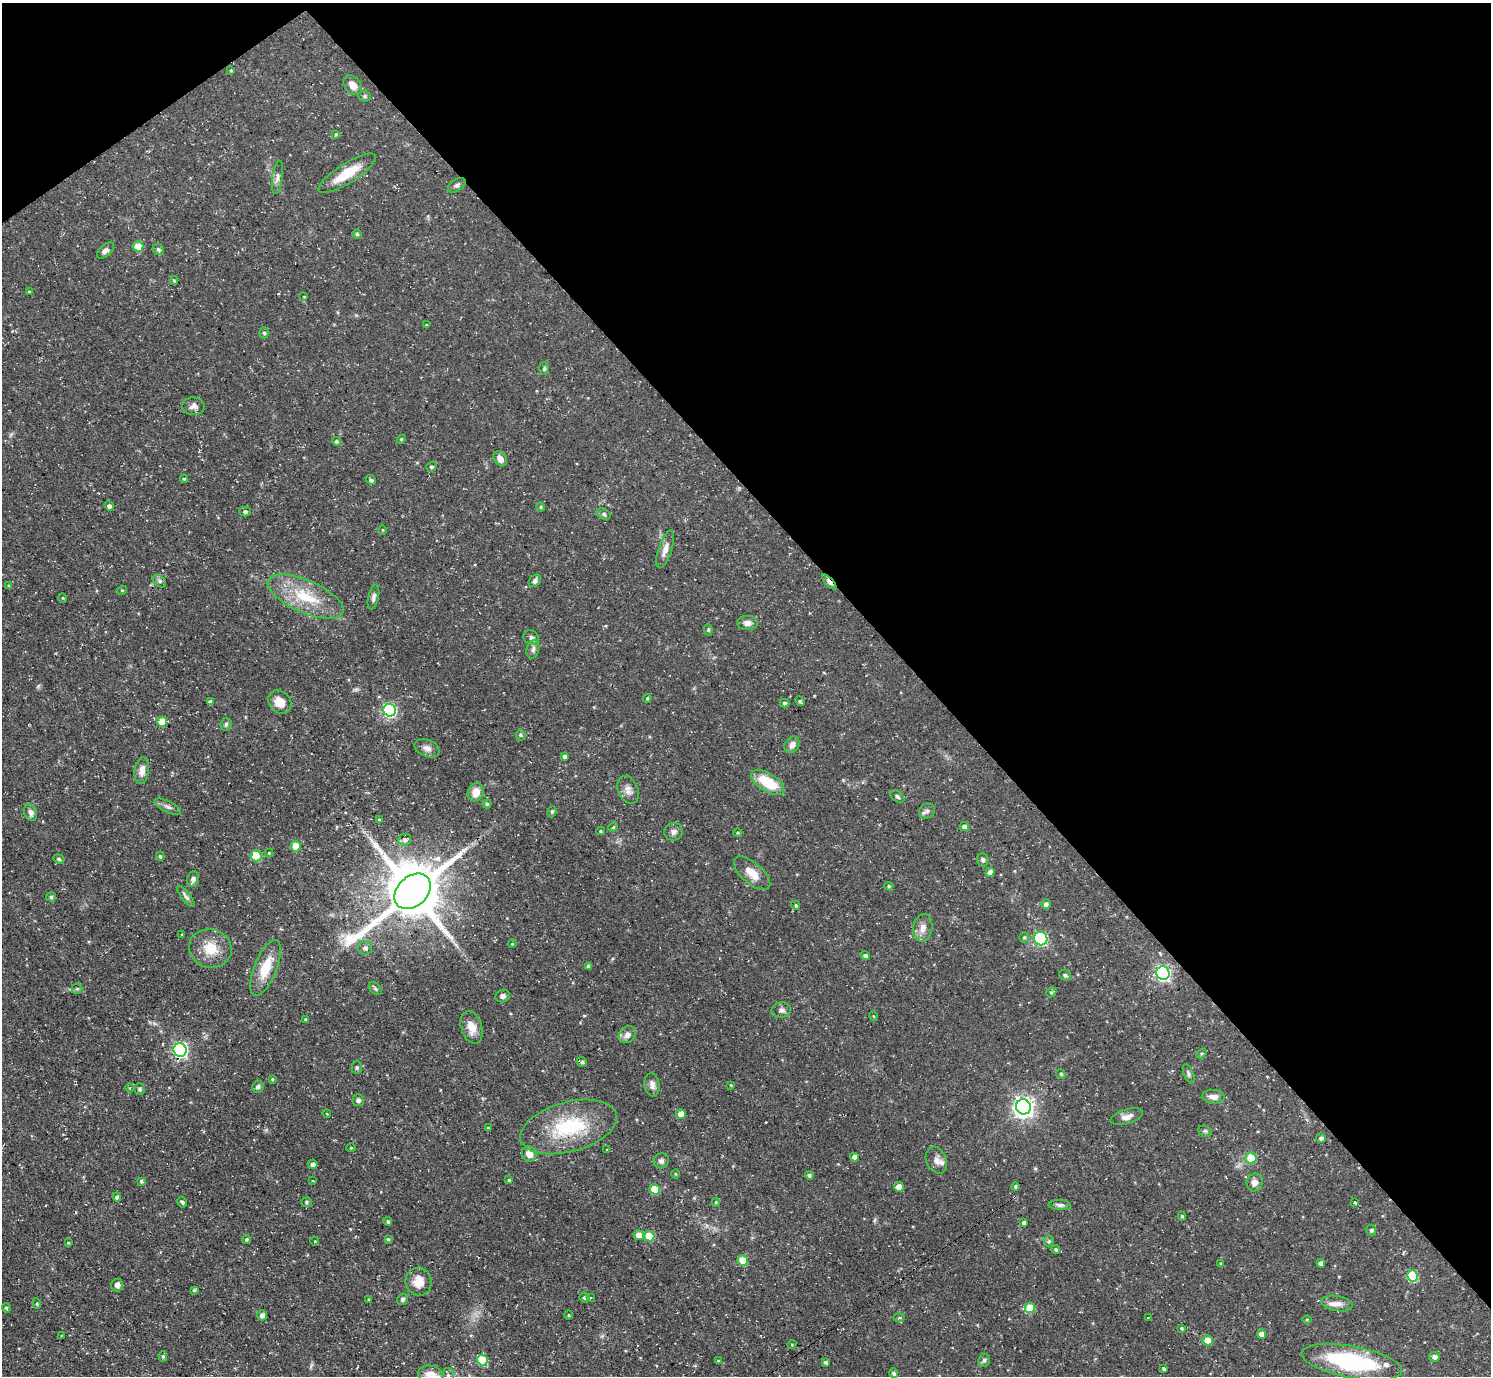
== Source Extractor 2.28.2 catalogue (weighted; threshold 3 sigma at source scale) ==
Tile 3 of 4 x 4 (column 3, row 1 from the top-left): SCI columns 2981-4469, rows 4281-5654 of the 5959 x 5956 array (HDU 1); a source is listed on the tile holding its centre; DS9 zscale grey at full resolution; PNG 1493 x 1378 px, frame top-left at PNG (2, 3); each listed source drawn as its Kron ellipse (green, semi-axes under 4 px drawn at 4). Shown black and unused: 40% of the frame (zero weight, under 3 of 4 exposures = <1% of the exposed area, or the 3 px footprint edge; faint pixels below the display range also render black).
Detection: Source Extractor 2.28.2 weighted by HDU 2 'WHT'; one run over the whole footprint, this tile lists its part. Background 0.0482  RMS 0.0042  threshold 0.0189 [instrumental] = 3 sigma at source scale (4.5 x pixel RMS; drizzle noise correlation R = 1.50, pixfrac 1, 0.05/0.05 arcsec/px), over >= 5 px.
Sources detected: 205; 1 inside a brighter object's white glare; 1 cosmic-ray / hot-pixel residue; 1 long thin detection or spike segment (spike, bleed or trail) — neither listed nor drawn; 2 inside a brighter listed object's ellipse — not listed separately; the other 200 listed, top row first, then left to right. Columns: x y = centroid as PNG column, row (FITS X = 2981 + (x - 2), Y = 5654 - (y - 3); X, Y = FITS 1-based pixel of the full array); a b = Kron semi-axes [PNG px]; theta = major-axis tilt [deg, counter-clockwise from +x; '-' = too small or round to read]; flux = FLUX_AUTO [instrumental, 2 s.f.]
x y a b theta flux
231 70 4 3 - 0.4
353 85 11 7 -49 3.9
365 96 6 5 - 0.68
336 134 4 3 - 0.35
347 173 33 10 32 11
277 177 17 5 82 1.7
457 185 10 6 33 1.1
357 234 4 4 - 0.55
138 246 5 5 - 7.9
158 249 6 5 - 0.78
105 251 10 5 41 1.4
174 281 4 4 - 0.51
29 292 4 3 - 0.42
304 296 3 2 - 0.29
427 325 4 3 - 1.2
264 333 5 5 - 0.74
544 369 6 5 - 0.66
193 406 11 9 -1 2.1
401 439 4 4 - 0.51
336 441 4 4 - 0.69
500 459 8 6 -56 2.9
431 467 5 4 - 0.69
184 479 4 4 - 0.51
371 480 6 4 -44 0.91
109 506 5 4 - 1.4
541 507 4 4 - 0.45
245 512 5 4 - 0.89
604 514 7 5 -28 0.89
383 530 5 3 - 0.37
665 549 19 6 72 3
159 581 7 5 -39 1
535 581 7 5 49 1.3
829 582 9 4 -48 7.1
9 586 4 3 - 0.61
122 590 5 3 - 0.41
306 597 41 16 -24 18
373 597 12 5 77 1.4
63 598 5 3 - 0.33
747 623 10 7 -2 2.1
708 630 6 4 -85 0.5
531 637 8 6 -32 1.3
533 649 9 6 76 1.5
647 698 4 3 - 0.51
800 701 5 4 - 0.68
210 702 4 4 - 1.2
280 702 13 10 -44 5.1
784 703 5 4 - 0.8
390 710 6 6 - 59
162 722 5 5 - 9
226 724 6 5 - 0.85
521 735 5 5 - 0.58
792 745 9 7 57 2.2
427 748 13 8 -22 2.3
564 756 4 4 - 0.9
142 771 13 7 82 3.2
768 782 18 9 -32 14
628 790 14 10 -67 2.6
476 792 9 7 66 4.7
897 796 8 5 -36 1
487 804 4 4 - 0.6
168 807 14 5 -26 1.6
927 811 8 7 - 1.3
31 812 9 6 -73 1.6
552 812 6 4 70 0.55
379 820 3 3 - 0.46
613 827 5 4 - 0.46
964 827 5 4 - 2
600 831 4 4 - 0.54
673 832 9 8 - 1.6
738 833 4 3 - 0.44
405 840 6 6 - 1.4
296 846 5 5 - 8.5
269 853 4 4 - 0.43
160 856 4 3 - 0.65
256 856 5 5 - 15
59 859 6 4 -19 0.63
983 860 6 6 - 1.1
990 872 4 4 - 2.9
752 873 22 10 -41 5.5
193 879 8 6 75 1.2
889 886 5 4 - 0.55
412 891 20 15 43 2400
186 896 13 4 -51 1.2
51 897 5 4 - 0.83
1046 904 5 5 - 1.2
796 905 5 4 - 0.59
923 928 14 9 78 3.2
182 934 4 2 - 0.32
1024 937 5 5 - 0.68
1041 938 7 6 - 44
512 944 4 3 - 0.35
210 948 21 19 -13 9.3
365 948 7 6 - 1.3
865 955 5 4 - 0.91
588 966 4 3 - 1
266 968 29 11 68 10
1163 973 7 6 - 83
1065 975 6 5 - 0.8
77 989 5 5 - 0.56
375 989 7 5 -48 0.73
1051 992 5 4 - 0.61
503 996 7 6 - 1.4
781 1010 10 7 12 1.6
873 1016 5 3 - 0.31
306 1019 4 3 - 0.5
472 1027 17 10 -73 4.8
627 1035 9 7 47 2
180 1050 7 6 - 86
1201 1054 5 3 - 0.48
582 1062 5 4 - 0.82
357 1067 6 5 - 0.65
1061 1074 5 4 - 0.52
1189 1074 10 4 -68 0.95
272 1079 4 3 - 0.55
652 1085 12 7 -81 1.9
731 1085 4 3 - 0.33
258 1087 6 5 - 1
130 1088 4 3 - 0.37
140 1089 6 5 - 0.89
1213 1097 11 7 -4 2.5
358 1100 6 5 - 1.2
1023 1107 7 7 - 210
327 1114 4 3 - 0.32
681 1114 5 4 - 5.1
1127 1117 17 7 16 2.8
569 1127 50 25 15 30
488 1128 4 4 - 0.37
1205 1131 7 5 -20 0.66
1321 1138 4 4 - 1.2
351 1148 4 4 - 0.44
607 1150 4 2 - 0.27
529 1154 8 7 - 3.7
854 1157 4 4 - 2.4
1251 1158 5 5 - 10
936 1160 14 10 -65 2.6
661 1161 8 7 - 1.3
313 1164 5 4 - 1.3
675 1174 4 3 - 0.35
809 1175 4 4 - 0.84
509 1180 4 3 - 0.49
141 1181 4 4 - 0.57
312 1181 3 2 - 0.32
1255 1182 9 8 - 2.2
1015 1186 4 4 - 0.7
899 1187 5 4 - 3.5
655 1189 5 5 - 10
117 1197 4 4 - 1.3
182 1202 6 4 -59 0.88
306 1202 5 5 - 0.73
716 1202 4 4 - 0.47
1354 1203 3 3 - 1
1060 1205 11 5 -4 1.2
1182 1216 4 4 - 0.61
388 1221 5 4 - 0.67
1024 1223 4 3 - 1.1
1371 1230 5 5 - 0.92
639 1235 5 5 - 3.9
649 1236 5 5 - 10
246 1239 4 4 - 0.66
388 1239 4 4 - 0.58
315 1241 4 3 - 0.34
1049 1241 5 5 - 0.68
68 1243 4 3 - 0.38
1056 1249 4 4 - 0.75
743 1261 5 5 - 11
1221 1263 4 3 - 0.44
1321 1263 4 4 - 2
1412 1276 5 5 - 23
419 1282 14 13 - 5.3
117 1285 6 6 - 1.9
194 1290 3 3 - 0.54
585 1298 5 4 - 0.73
590 1298 3 2 - 0.41
402 1299 6 5 - 0.96
368 1300 4 4 - 0.53
37 1303 5 4 - 0.56
1337 1304 16 7 -10 2.7
6 1308 5 4 - 0.54
1030 1308 5 5 - 13
262 1315 5 4 - 2
568 1315 4 3 - 0.43
1148 1317 3 2 - 0.38
899 1318 6 4 1 0.63
1307 1319 5 3 - 0.36
1182 1328 3 3 - 0.57
1261 1334 4 4 - 3
62 1336 3 2 - 0.31
1208 1340 5 5 - 6.2
792 1344 5 3 - 0.35
163 1356 5 4 - 0.71
1434 1357 5 4 - 1.2
482 1360 5 5 - 16
984 1360 6 5 - 0.88
718 1361 4 4 - 0.43
826 1362 4 3 - 0.79
1352 1362 51 15 -10 45
1164 1369 4 3 - 0.78
894 1373 5 4 - 0.95
431 1375 13 9 -13 5.2
448 1376 7 6 - 1.2
Overlapping masked pixels (flux is a lower limit): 4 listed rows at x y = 829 582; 1163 973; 180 1050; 854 1157
Isophote crosses this tile's border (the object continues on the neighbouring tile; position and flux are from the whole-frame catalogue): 2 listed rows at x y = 431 1375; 448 1376